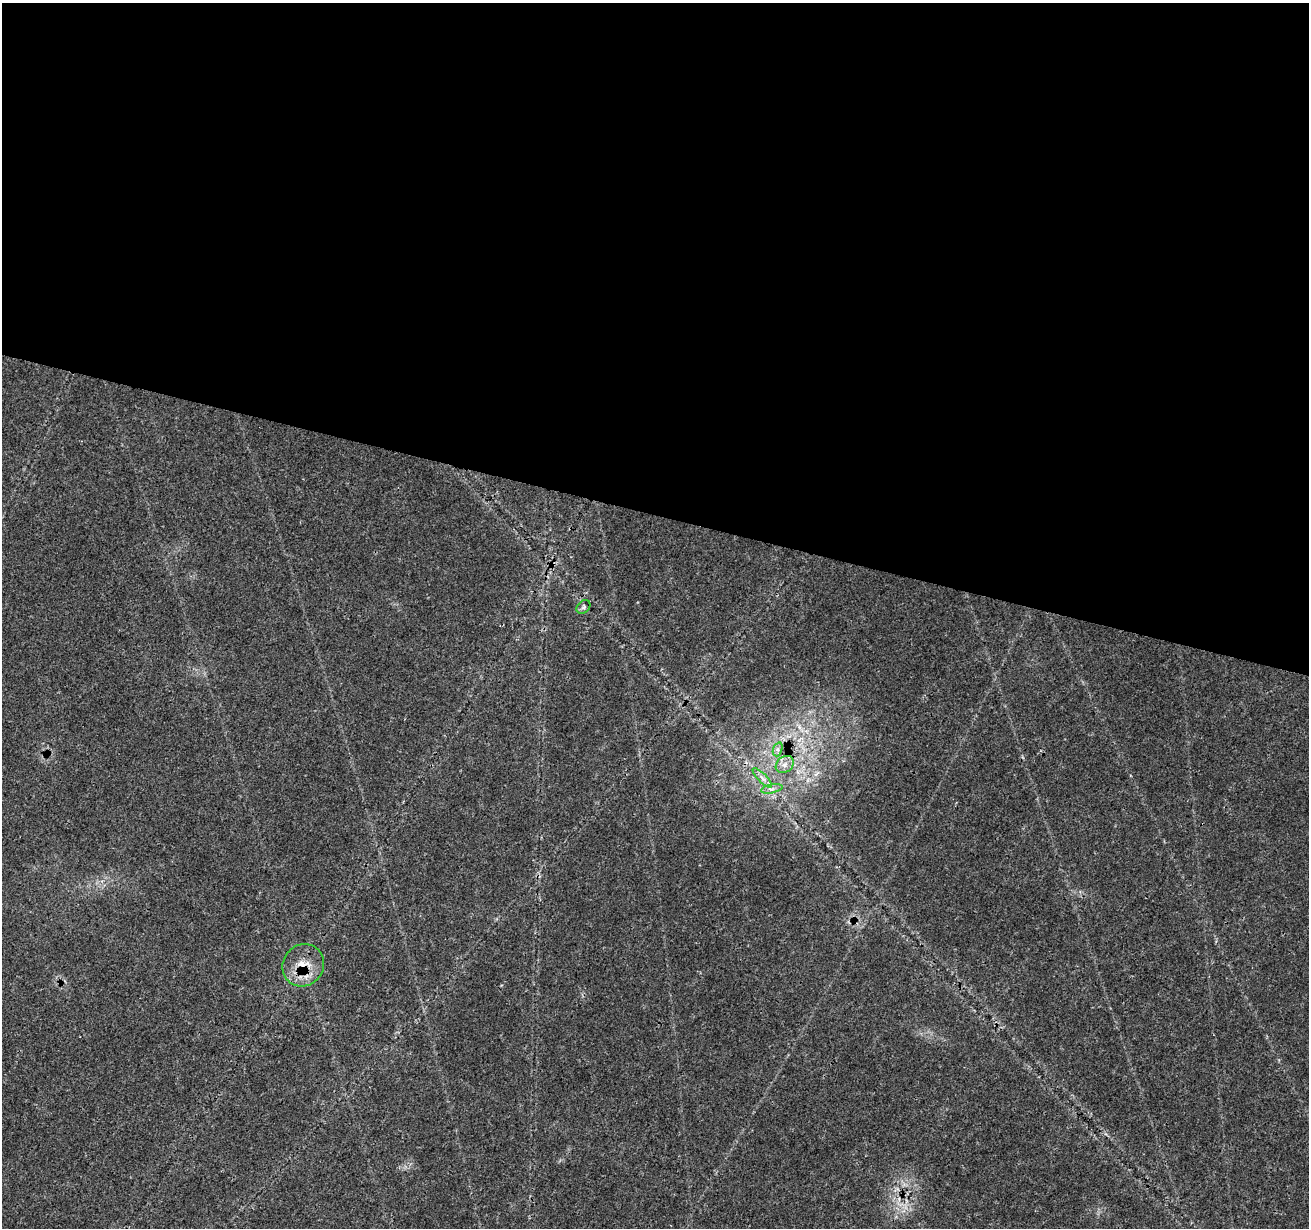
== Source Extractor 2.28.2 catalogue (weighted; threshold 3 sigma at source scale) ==
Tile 3 of 4 x 4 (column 3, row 1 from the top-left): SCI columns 2623-3929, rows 3962-5187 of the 5237 x 5409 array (HDU 1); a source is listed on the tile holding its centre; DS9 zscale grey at full resolution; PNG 1311 x 1230 px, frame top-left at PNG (2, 3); each listed source drawn as its Kron ellipse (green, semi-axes under 4 px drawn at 4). Shown black and unused: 42% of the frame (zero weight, under 3 of 4 exposures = <1% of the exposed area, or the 3 px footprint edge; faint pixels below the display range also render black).
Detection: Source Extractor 2.28.2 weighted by HDU 2 'WHT'; one run over the whole footprint, this tile lists its part. Background 0.0269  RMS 0.0024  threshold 0.0107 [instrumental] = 3 sigma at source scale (4.5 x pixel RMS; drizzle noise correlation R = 1.50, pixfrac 1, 0.0396/0.0396 arcsec/px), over >= 5 px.
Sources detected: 6; all 6 listed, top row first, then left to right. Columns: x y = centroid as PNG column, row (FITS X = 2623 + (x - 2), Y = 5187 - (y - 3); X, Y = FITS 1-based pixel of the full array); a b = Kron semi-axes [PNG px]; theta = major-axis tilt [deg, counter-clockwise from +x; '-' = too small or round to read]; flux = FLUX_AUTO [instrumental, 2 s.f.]
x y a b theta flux
583 607 8 6 48 0.56
778 749 7 4 72 0.7
785 765 10 7 39 1.5
762 778 13 3 -45 0.94
772 789 11 3 11 0.73
303 965 22 20 52 5.7
Overlapping masked pixels (flux is a lower limit): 1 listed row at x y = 303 965